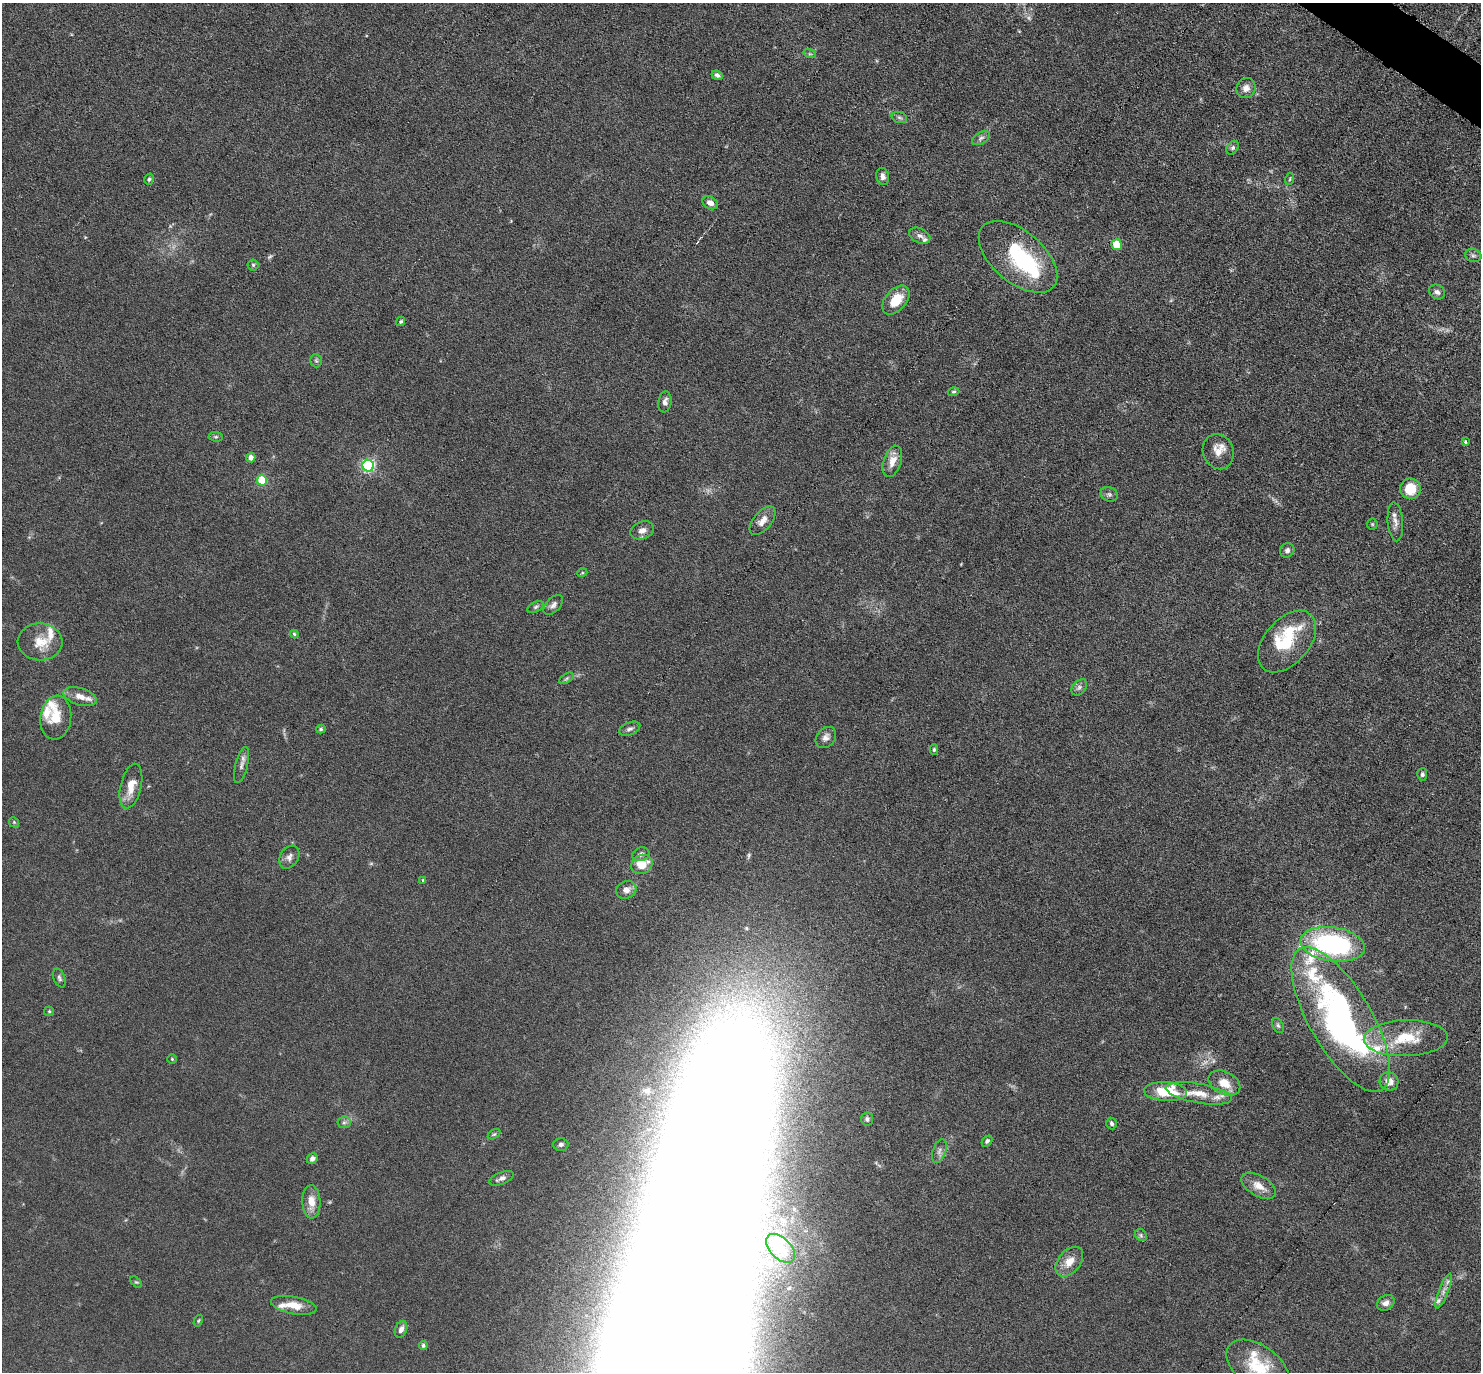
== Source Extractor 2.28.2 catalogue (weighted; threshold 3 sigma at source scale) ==
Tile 10 of 4 x 4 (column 2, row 3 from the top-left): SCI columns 1523-3001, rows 1817-3186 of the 6087 x 6078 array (HDU 1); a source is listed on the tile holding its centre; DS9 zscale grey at full resolution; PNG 1483 x 1374 px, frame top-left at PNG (2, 3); each listed source drawn as its Kron ellipse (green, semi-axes under 4 px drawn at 4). Shown black and unused: <1% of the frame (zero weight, under 3 of 6 exposures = <1% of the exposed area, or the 3 px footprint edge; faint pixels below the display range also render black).
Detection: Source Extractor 2.28.2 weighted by HDU 2 'WHT'; one run over the whole footprint, this tile lists its part. Background 0.0333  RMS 0.0038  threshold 0.0155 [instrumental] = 3 sigma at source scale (4.09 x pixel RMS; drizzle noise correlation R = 1.36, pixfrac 0.8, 0.05/0.05 arcsec/px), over >= 5 px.
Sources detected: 110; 1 too faint to see at this stretch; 4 inside a brighter object's white glare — neither listed nor drawn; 14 inside a brighter listed object's ellipse — not listed separately; the other 91 listed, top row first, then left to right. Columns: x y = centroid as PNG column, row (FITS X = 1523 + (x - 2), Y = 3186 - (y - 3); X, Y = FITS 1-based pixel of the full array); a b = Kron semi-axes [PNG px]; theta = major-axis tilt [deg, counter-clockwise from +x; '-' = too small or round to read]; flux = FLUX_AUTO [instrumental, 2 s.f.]
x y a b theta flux
810 54 6 4 -17 0.55
717 75 6 4 -22 1
1246 88 10 9 - 2.4
899 117 8 5 -18 0.76
981 138 10 5 32 1
1233 148 7 5 51 0.76
883 176 8 6 -78 1.5
149 179 6 4 74 0.63
1290 179 6 3 71 0.47
710 203 8 6 -27 1.9
920 236 11 7 -25 1.6
1117 245 5 5 - 11
1473 255 8 6 -21 1.1
1018 257 46 25 -40 29
253 265 5 5 - 0.61
1437 292 8 7 - 1.3
896 300 17 10 49 7.5
401 321 5 4 - 0.61
316 361 7 5 -87 0.72
954 392 6 4 15 0.51
665 402 11 6 81 1.4
216 437 7 4 -5 0.62
1465 442 4 3 - 0.66
1218 452 18 15 -68 4
251 458 5 4 - 2.3
892 461 16 9 72 4
368 466 6 5 - 62
262 480 5 5 - 14
1410 489 10 10 - 7.7
1109 494 9 7 -25 1
763 521 17 9 50 2.9
1395 522 20 7 -85 2.3
1372 524 5 5 - 0.47
642 530 12 8 20 2.2
1287 550 7 6 - 1.1
582 573 5 3 - 0.32
553 605 12 7 46 1.5
536 607 9 5 25 0.77
294 634 4 4 - 0.47
40 642 22 18 -2 6.9
1287 642 36 22 49 18
567 678 8 4 31 0.69
1079 687 9 6 50 1.2
80 697 17 8 -17 3.7
56 717 22 15 83 7.1
321 729 4 3 - 0.5
630 729 11 6 22 1.2
826 737 12 9 49 1.9
934 749 5 4 - 0.62
241 765 18 6 75 1.8
1422 774 6 5 - 0.73
131 786 23 10 77 5.2
14 822 5 4 - 0.4
641 854 9 6 21 1.3
289 857 12 9 58 1.9
642 864 11 9 25 6.7
423 880 3 3 - 0.49
626 890 10 8 26 2.3
1333 944 32 17 -8 54
59 978 10 6 -67 0.89
49 1011 5 4 - 0.43
1341 1019 82 31 -60 130
1278 1025 8 5 -62 0.87
1406 1038 42 18 1 15
172 1059 4 4 - 0.42
1389 1081 9 9 - 3.2
1224 1083 17 11 -27 5.3
1166 1092 21 9 -3 12
1199 1093 33 9 -10 6.9
867 1119 6 6 - 0.82
344 1122 6 6 - 0.87
1112 1123 6 5 - 0.85
494 1134 7 4 29 0.51
987 1141 6 4 47 0.68
561 1144 7 6 - 1
939 1151 12 6 71 1.5
312 1159 6 5 - 1.1
501 1178 13 6 22 1.8
1259 1186 19 10 -30 4.1
311 1202 17 9 -88 4.6
1141 1235 6 5 - 0.69
781 1248 17 10 -46 3.3
1069 1262 17 11 50 4.5
136 1282 7 4 -43 0.52
1443 1291 18 5 69 2.2
1386 1303 9 7 31 1.8
294 1305 23 8 -10 5.3
198 1321 6 3 60 0.41
401 1329 8 6 68 1.6
423 1345 4 4 - 0.62
1258 1366 35 21 -35 14
Isophote crosses this tile's border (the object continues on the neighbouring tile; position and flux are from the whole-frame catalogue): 1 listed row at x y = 1258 1366